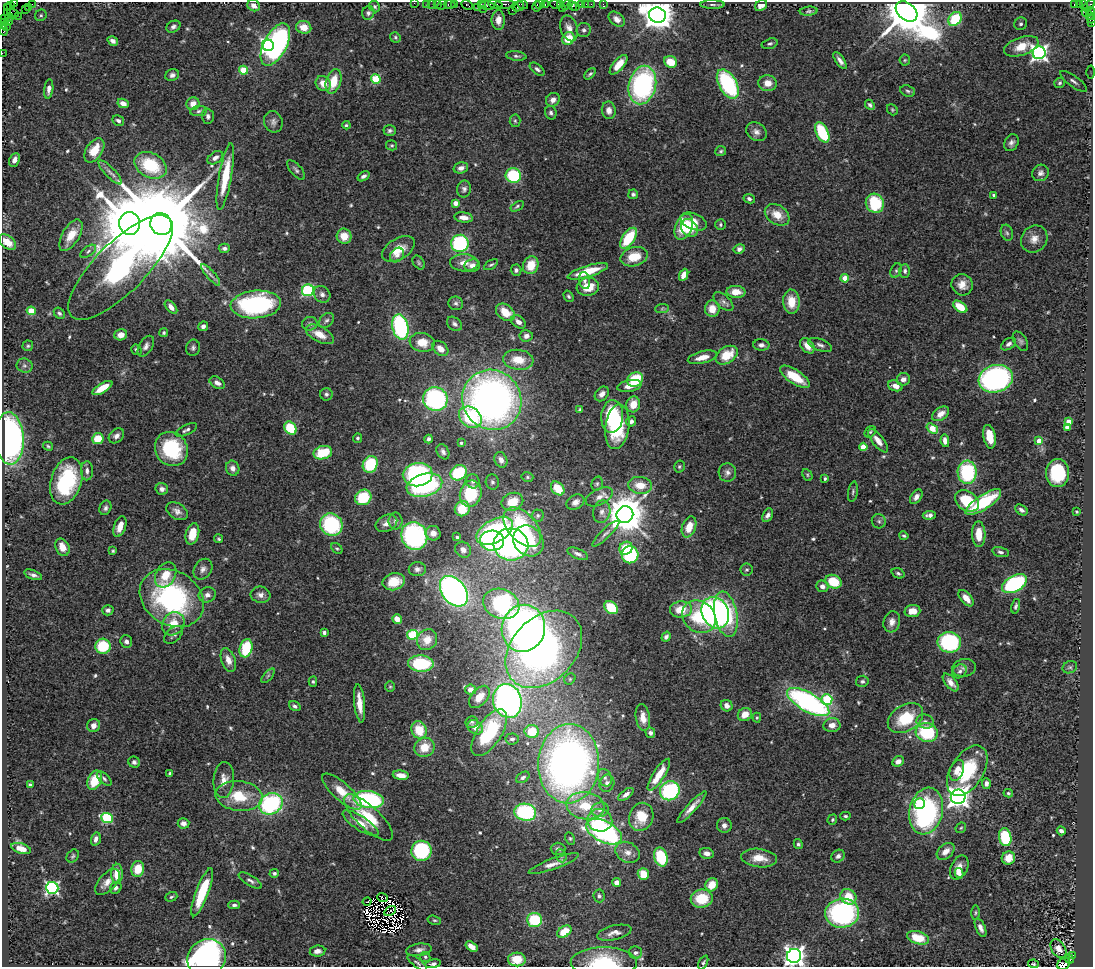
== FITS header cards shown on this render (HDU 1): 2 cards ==
NAXIS1  =                 1091
NAXIS2  =                  965

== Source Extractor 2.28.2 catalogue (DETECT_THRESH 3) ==
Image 1091 x 965 px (HDU 1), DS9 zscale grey, 1 PNG px = 1 image px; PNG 1095 x 969 px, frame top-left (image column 1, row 965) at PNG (2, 2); each listed source drawn as its Kron ellipse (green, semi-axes under 4 px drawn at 4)
Background 0.71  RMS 0.043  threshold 0.128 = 3 sigma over >= 5 px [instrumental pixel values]
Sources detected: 587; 8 with non-positive FLUX_AUTO (blend fragments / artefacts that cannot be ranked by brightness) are neither listed nor drawn; of the other 579, the 500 brightest by FLUX_AUTO listed and drawn (79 fainter detections omitted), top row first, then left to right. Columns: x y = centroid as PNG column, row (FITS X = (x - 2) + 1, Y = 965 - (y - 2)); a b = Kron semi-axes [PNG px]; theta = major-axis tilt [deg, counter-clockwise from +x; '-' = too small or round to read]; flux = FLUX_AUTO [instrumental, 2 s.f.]
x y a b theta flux
15 3 3 3 - 38
414 3 2 2 - 14
32 4 2 2 - 44
426 4 2 2 - 22
432 4 2 2 - 17
438 4 3 2 - 20
505 4 10 3 -2 180
523 4 5 3 - 93
540 4 4 3 - 78
545 4 3 2 - 47
555 4 6 4 -15 110
561 4 3 2 - 31
581 4 3 3 - 55
586 4 2 2 - 12
591 4 2 2 - 27
603 4 4 2 - 9.7
712 4 12 4 -1 7.5
1074 4 3 3 - 470
442 5 6 2 47 34
450 5 6 3 0 87
454 5 3 3 - 33
467 5 6 3 -29 57
481 5 3 2 - 45
496 5 7 4 -15 85
566 5 5 3 - 120
761 5 6 5 - 21
1079 5 3 3 - 9.8
1084 5 4 2 - 4.9
1089 5 7 3 41 120
11 6 4 3 - 49
254 6 6 5 - 16
488 6 7 4 -9 160
518 6 6 5 - 360
537 6 5 3 - 83
572 6 5 4 - 21
576 6 2 2 - 17
28 7 2 2 - 24
375 7 6 5 - 4.9
7 8 4 2 - 33
478 8 3 2 - 13
562 8 3 2 - 34
483 9 3 2 - 28
25 10 2 2 - 12
512 10 3 2 - 35
809 11 9 4 4 5.7
907 11 12 8 -40 20000
1090 11 4 3 - 33
1086 12 5 2 - 36
7 13 4 2 - 5.2
13 13 6 3 -23 52
368 13 7 6 - 7.3
41 15 6 5 - 5.2
657 15 8 7 - 5700
1089 15 4 3 - 49
18 16 3 3 - 11
9 17 4 4 - 47
5 19 3 2 - 38
617 19 9 6 -40 19
955 19 8 6 55 130
1091 19 5 3 - 74
498 20 10 6 89 23
8 22 4 2 - 67
4 23 3 3 - 27
1092 23 2 2 - 38
1021 24 6 6 - 7.9
3 25 3 2 - 40
6 27 2 2 - 23
173 27 7 5 29 8.3
304 27 7 6 - 31
569 28 13 8 -73 20
3 30 5 3 - 110
584 30 7 7 - 7.9
395 37 5 5 - 5
568 39 6 6 - 59
113 41 6 4 -31 11
275 44 23 11 62 670
770 44 8 5 16 6.1
268 45 6 5 - 800
1021 46 18 9 20 46
2 53 2 2 - 15
1039 53 6 6 - 1000
516 56 10 4 -6 6.7
905 60 5 5 - 4.3
840 61 10 4 -54 14
671 62 7 5 -21 58
619 65 12 5 49 44
537 69 9 5 -38 8.1
243 70 4 4 - 92
1091 72 6 4 -89 4.4
590 74 7 3 44 5.1
172 75 7 5 26 9.8
376 79 5 4 - 160
333 81 12 7 72 65
1074 81 16 5 -36 14
323 83 8 7 - 32
768 83 9 8 - 28
1060 83 5 5 - 5.1
728 84 16 9 -61 330
642 85 19 13 76 530
49 89 10 4 83 14
908 91 7 5 -19 6.5
553 100 7 6 - 16
123 103 6 4 -28 23
193 104 6 6 - 28
870 105 6 4 -47 7.5
609 110 9 7 -82 19
892 110 6 5 - 4.1
199 111 8 5 10 6.8
551 113 7 5 -69 7.4
208 116 7 6 - 9.1
118 121 6 5 - 9.5
515 121 6 5 - 5.4
273 122 11 9 -70 13
346 125 4 3 - 4.4
390 130 6 5 - 7.6
756 132 11 8 -32 15
822 132 11 6 -63 150
1011 143 9 6 59 12
392 145 5 5 - 4.3
94 150 13 8 56 54
721 151 5 5 - 4.9
215 158 9 5 34 14
14 160 7 5 64 17
151 165 17 12 -28 150
461 168 7 5 15 14
296 170 12 5 -49 8.3
110 172 16 5 -47 14
1040 173 8 8 - 13
513 175 8 7 - 170
225 176 34 6 80 110
363 176 7 4 34 9.2
464 189 8 7 - 9.6
633 194 5 5 - 7.6
994 195 4 2 - 4
749 199 6 4 -26 8.2
455 203 4 4 - 31
875 203 10 9 - 170
517 206 7 3 31 5
777 215 13 9 -34 42
464 217 9 5 -7 23
694 222 14 8 -22 48
129 223 11 10 - 25000
161 224 11 10 - 81000
720 224 5 5 - 6
684 227 14 8 68 76
689 228 10 7 -51 81
1007 233 8 6 -72 8.1
71 235 17 8 59 49
344 236 7 7 - 40
628 238 12 6 56 140
1034 239 14 12 52 31
7 242 10 6 -40 47
460 243 8 8 - 300
224 248 6 4 1 8.8
398 249 18 10 30 48
739 249 6 5 - 11
88 251 9 5 34 6.9
397 255 8 6 50 13
634 257 14 9 15 71
419 263 7 5 -53 5.5
464 263 14 8 -2 28
472 265 8 6 10 18
491 265 8 4 32 5.3
531 265 9 7 69 60
120 267 69 25 45 1300
516 270 5 5 - 7.8
588 271 21 5 17 91
896 271 7 5 64 6
905 271 7 5 90 7.5
211 275 13 4 -49 9.8
684 275 6 4 65 24
845 278 4 4 - 57
585 280 9 5 -79 9.5
962 285 11 10 - 29
588 287 11 9 10 63
308 290 6 6 - 300
736 292 9 6 -3 34
322 294 9 7 -46 13
568 296 6 4 -56 5.1
723 302 12 6 -42 11
791 302 12 8 -86 60
456 303 7 6 - 8.2
256 304 25 14 4 430
171 307 8 4 -49 16
960 307 8 5 -36 65
662 309 7 4 2 5.2
712 309 8 7 - 41
31 311 4 4 - 75
505 312 10 7 -38 56
59 313 6 5 - 6.5
327 320 8 6 42 8.5
518 322 8 6 -37 17
310 324 7 7 - 8.8
454 324 8 6 -41 9.2
203 326 5 4 - 11
400 327 13 8 -78 380
164 333 4 4 - 4.8
320 334 15 7 -27 41
121 335 6 5 - 25
526 336 6 6 - 13
1020 341 10 6 -58 8.2
422 342 12 9 -9 50
1009 344 8 5 35 9.3
761 345 8 5 -3 11
820 345 13 6 -22 11
28 346 5 5 - 5
146 346 11 6 58 13
807 346 9 6 -50 32
193 348 8 7 - 8.2
440 348 9 6 -41 25
136 350 5 5 - 7
727 355 12 8 33 70
702 357 15 6 14 33
518 360 15 10 -7 58
24 366 8 7 - 9.6
795 377 17 7 -33 80
635 379 8 6 31 130
903 379 7 6 - 15
996 379 17 13 16 660
217 383 8 5 -29 15
629 386 12 6 11 27
895 386 7 5 -18 25
102 388 11 4 32 56
326 394 6 6 - 7.2
602 394 8 6 48 15
435 399 12 12 - 450
492 400 30 29 - 1600
633 404 8 7 - 41
580 410 4 3 - 5
941 414 9 6 34 26
612 416 16 11 86 170
470 417 12 9 -38 190
631 421 5 5 - 11
1069 421 4 4 - 43
617 427 22 12 82 170
1067 427 4 4 - 21
290 428 7 5 -50 120
932 428 6 4 -36 88
186 430 12 5 26 9
870 432 6 5 - 4.5
116 436 9 6 42 13
989 437 12 6 -79 52
9 438 26 14 -87 860
358 438 5 4 - 5.4
98 439 6 5 - 62
429 439 4 4 - 7.8
878 441 14 5 -52 24
945 441 6 4 -80 18
1039 441 4 4 - 45
461 443 4 4 - 6.3
48 446 5 4 - 4.1
863 447 4 4 - 64
171 449 18 16 -54 200
443 452 8 6 -60 11
323 453 9 6 15 97
501 460 8 6 -66 17
370 464 8 7 - 140
679 466 6 5 - 5.1
233 468 7 6 - 15
87 471 9 6 90 12
727 472 9 8 - 13
967 472 11 9 -88 250
459 473 8 7 - 160
1058 473 14 11 90 160
418 475 15 11 6 370
807 475 6 4 -63 4.3
527 477 6 4 -15 4.7
825 479 3 3 - 4.6
66 481 24 15 73 250
473 481 7 6 - 9.6
492 482 7 6 - 7.4
597 484 7 5 74 6
424 485 18 11 16 380
640 485 12 8 -8 45
558 488 8 5 -47 71
162 489 6 6 - 12
853 492 10 5 81 6.9
471 494 13 10 75 160
363 497 8 7 - 110
599 497 15 8 25 21
916 497 8 5 54 13
967 501 13 9 -35 110
512 502 11 8 21 59
575 502 9 7 32 15
983 502 21 7 33 180
105 508 7 5 69 8.8
462 509 8 7 - 85
1021 510 7 4 -34 8.6
177 511 11 8 -31 17
602 512 11 8 77 17
1077 512 3 3 - 4.6
538 515 6 6 - 6.1
625 515 8 8 - 9600
768 515 7 4 63 11
929 515 6 4 6 12
395 521 8 7 - 11
879 521 7 7 - 7.7
386 523 11 8 28 19
331 525 12 10 -46 270
120 527 11 6 70 26
522 527 23 14 -48 230
689 527 11 6 70 43
495 531 20 11 28 300
433 533 7 7 - 18
192 534 11 6 75 47
606 534 18 4 43 13
979 534 13 6 -88 52
414 536 14 12 -65 430
904 536 5 4 - 4.7
457 537 4 3 - 6.5
219 539 4 4 - 4.3
492 541 12 10 -7 310
528 541 16 14 -48 100
511 544 17 16 - 900
62 547 9 6 -65 34
337 548 6 4 -45 4.3
626 548 7 6 - 63
463 550 8 7 - 16
113 551 4 4 - 4.1
1000 552 8 5 -14 8.2
578 554 11 5 -23 11
630 555 8 8 - 280
203 569 11 8 54 15
417 569 8 7 - 11
747 570 6 6 - 5.6
898 573 7 5 -21 6.9
33 575 9 4 -20 10
166 575 13 10 60 49
394 582 11 8 15 52
833 582 8 6 -21 79
1014 584 13 8 29 410
822 586 6 5 - 15
454 591 17 11 -51 1100
207 595 9 7 24 14
260 595 10 8 -8 14
172 598 34 27 -33 520
966 598 10 5 -49 27
501 604 18 14 -21 420
1016 606 7 4 75 6.4
611 608 7 5 -39 120
681 609 11 8 6 59
108 610 6 5 - 8.8
912 611 8 6 5 36
715 613 16 13 -63 710
726 614 23 11 -79 210
699 617 18 15 -41 140
397 619 5 4 - 31
892 622 10 8 75 19
173 624 12 10 51 49
523 628 23 21 76 1400
324 632 4 3 - 8.5
173 635 11 7 43 9.7
413 635 5 5 - 170
666 637 5 4 - 7.4
427 640 11 9 52 38
126 641 6 6 - 10
949 642 12 10 -8 300
103 646 7 7 - 120
246 648 9 6 74 140
544 649 44 31 46 1100
228 660 12 7 -71 24
421 663 13 8 -2 180
1070 667 7 6 - 6.8
964 668 12 9 9 14
960 671 7 6 - 9.1
268 676 9 4 48 6
570 679 6 5 - 5
862 681 6 5 - 6.8
313 682 5 4 - 4.8
951 682 10 5 -51 18
390 687 5 5 - 4.1
471 690 5 5 - 15
479 697 13 8 49 32
827 700 5 5 - 180
507 701 17 14 -74 1200
808 702 24 9 -29 650
360 703 19 5 -84 42
295 706 6 4 -34 6.9
727 706 6 5 - 15
745 714 7 6 - 35
643 718 14 7 -82 29
757 718 5 4 - 4.2
905 718 19 13 32 130
472 722 6 6 - 5.4
925 722 8 7 - 12
832 725 8 7 - 23
94 726 7 6 - 18
475 727 8 6 -37 27
419 730 9 7 -72 68
532 732 7 6 - 87
927 732 11 9 -15 210
489 733 26 12 57 210
650 733 5 5 - 9.1
512 739 7 5 6 8.7
424 747 10 9 - 50
898 761 6 5 - 18
134 762 6 5 - 8.9
569 764 40 30 87 1700
957 770 11 6 68 26
967 771 28 16 58 150
170 773 4 3 - 4.7
401 775 8 4 -7 25
659 775 18 5 57 68
523 777 7 5 33 7.6
605 778 9 6 -69 11
104 779 9 5 -44 7.1
95 780 10 6 65 75
224 780 18 10 86 31
607 783 9 7 69 13
986 784 5 4 - 11
30 785 4 3 - 7
670 791 10 9 - 330
342 792 25 9 -42 55
1008 793 5 4 - 4.1
626 794 9 4 38 14
239 796 23 15 -6 100
958 797 7 7 - 2300
369 800 15 8 -7 400
271 804 12 10 31 360
919 804 5 5 - 220
585 806 19 13 -8 88
692 807 21 4 48 27
600 810 9 7 16 16
926 811 23 16 77 510
525 812 11 8 -9 270
845 816 5 3 - 5.1
641 817 14 12 70 80
107 818 6 5 - 250
368 818 32 11 -43 100
600 820 12 11 - 54
832 820 5 4 - 5.1
183 823 6 5 - 14
360 823 21 7 -33 33
724 825 7 7 - 14
961 828 6 4 43 4
1061 831 4 3 - 11
604 832 19 10 -26 630
1005 837 9 6 -80 150
570 838 6 4 -63 4.5
96 839 7 4 77 14
798 844 5 4 - 5.6
21 848 10 5 -16 40
558 849 7 6 - 9
421 851 10 10 - 270
946 851 10 7 42 27
627 852 12 10 -29 24
707 853 7 5 -11 16
73 856 7 5 52 5.6
561 856 7 5 -68 6.2
838 856 7 6 - 10
661 857 9 6 -75 170
759 858 18 9 -6 45
1008 858 7 6 - 35
554 864 26 5 20 25
959 868 13 8 64 26
138 869 8 6 78 56
274 873 5 4 - 6.9
959 873 5 4 - 8.6
117 874 10 5 -90 49
643 874 6 5 - 51
250 881 13 5 -30 10
107 882 16 8 47 25
617 882 4 4 - 25
712 885 7 6 - 45
52 888 6 6 - 560
116 888 6 5 - 9.3
202 892 25 6 69 140
599 896 6 5 - 7.1
171 897 6 4 19 4.5
848 897 8 7 - 63
382 898 5 3 - 6
702 899 11 9 8 93
367 902 4 2 - 7.7
234 905 5 4 - 7.5
390 911 6 2 33 11
842 913 17 14 4 550
975 913 7 3 89 4.3
434 920 7 4 -17 4.2
535 920 7 7 - 140
980 928 10 4 -66 15
564 932 8 5 33 65
614 933 17 7 13 21
918 938 11 6 -17 82
472 946 6 4 -35 27
1058 949 10 6 -58 23
419 950 13 6 8 14
317 951 8 5 8 16
635 953 6 6 - 10
1072 955 3 2 - 220
794 956 7 7 - 2000
425 957 5 5 - 4.9
207 958 20 18 36 930
517 959 9 7 3 55
1069 959 5 2 - 100
604 962 33 15 0 160
703 962 7 4 65 6
417 963 12 4 -37 6
433 964 8 4 11 7.7
1034 964 5 4 - 5.3
1064 964 7 5 34 190
At the frame edge (FLAGS 8, measured only in part): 12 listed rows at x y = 15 3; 414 3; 1089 5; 1091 19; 1092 23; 3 25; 3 30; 2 53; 794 956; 207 958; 604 962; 1064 964
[79 fainter detections neither listed nor drawn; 8 non-positive-flux detections neither listed nor drawn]